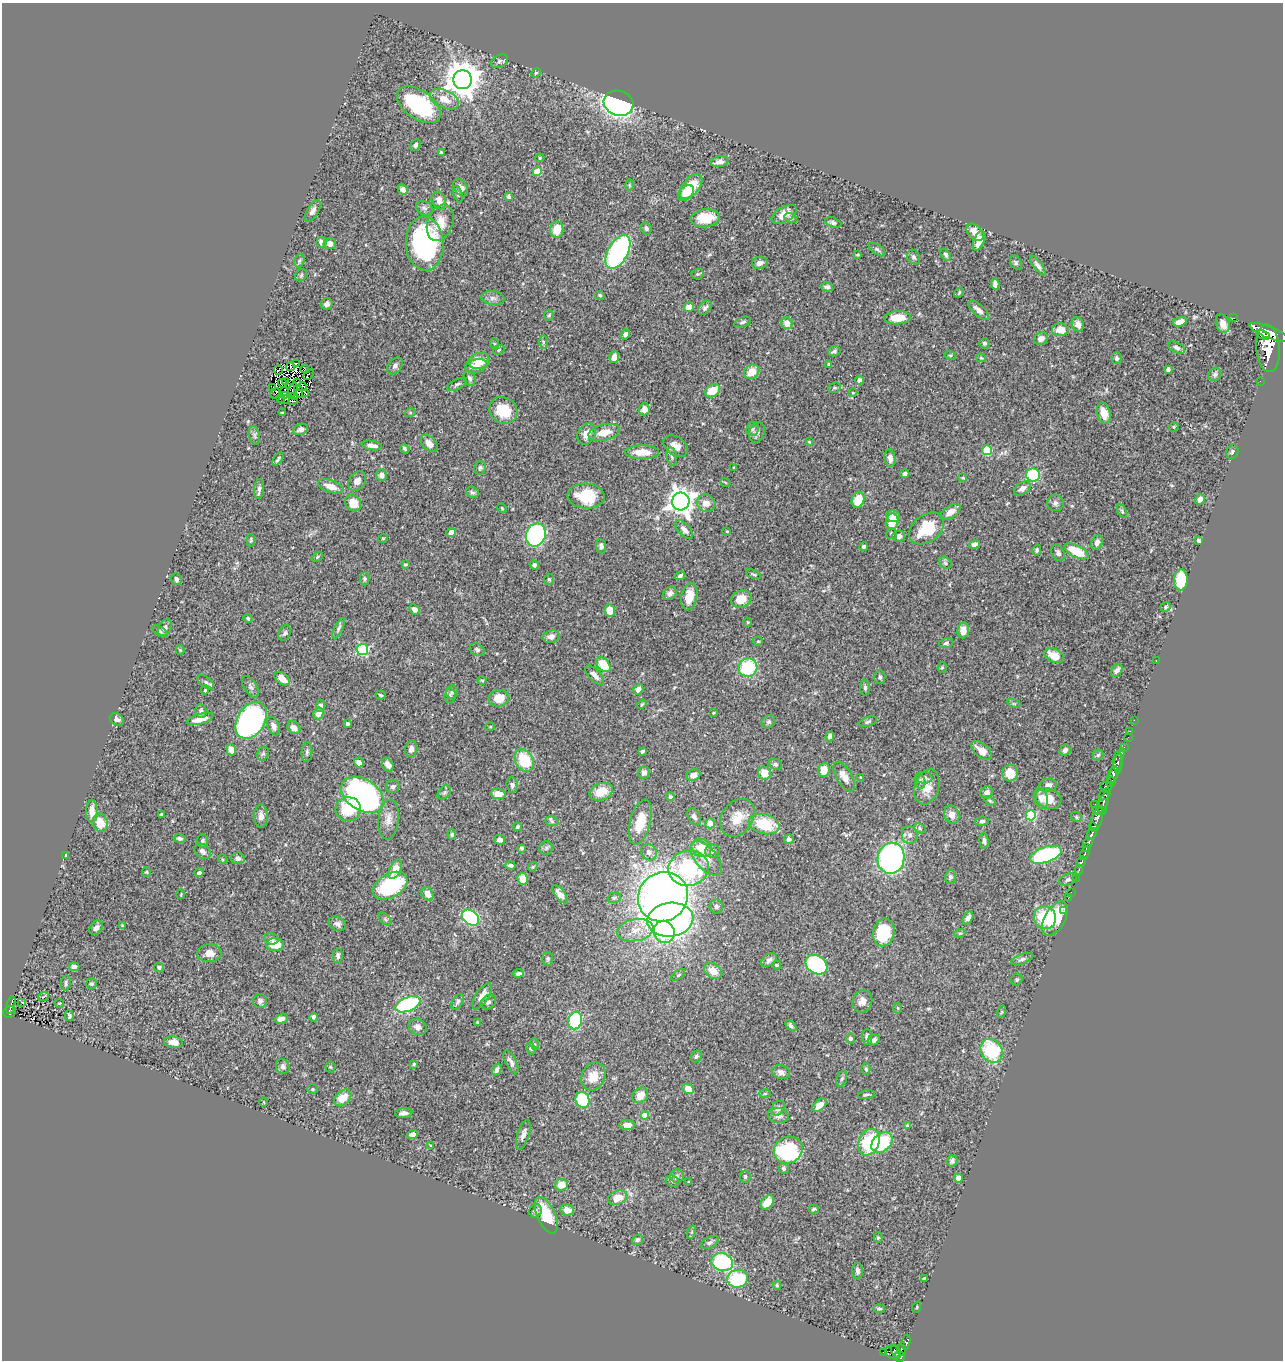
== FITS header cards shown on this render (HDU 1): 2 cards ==
NAXIS1  =                 1281
NAXIS2  =                 1358

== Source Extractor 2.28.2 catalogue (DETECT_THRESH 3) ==
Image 1281 x 1358 px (HDU 1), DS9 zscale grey, 1 PNG px = 1 image px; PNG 1285 x 1362 px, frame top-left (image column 1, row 1358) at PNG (2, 3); each listed source drawn as its Kron ellipse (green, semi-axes under 4 px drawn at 4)
Background 0.445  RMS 0.023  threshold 0.0685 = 3 sigma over >= 5 px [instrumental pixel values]
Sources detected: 472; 2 with non-positive FLUX_AUTO (blend fragments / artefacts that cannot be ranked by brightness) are neither listed nor drawn; the other 470 listed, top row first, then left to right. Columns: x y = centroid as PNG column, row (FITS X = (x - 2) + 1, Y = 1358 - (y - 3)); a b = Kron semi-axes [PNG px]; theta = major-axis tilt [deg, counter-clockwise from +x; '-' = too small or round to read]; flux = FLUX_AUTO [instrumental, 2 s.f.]
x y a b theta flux
499 61 9 6 29 4.2
536 73 5 4 - 1.8
463 80 9 9 - 3500
444 99 15 9 -24 20
619 103 15 12 -18 380
419 105 25 14 -35 110
416 145 6 4 64 3.5
441 153 4 3 - 3.7
540 158 5 4 - 1.8
720 162 9 5 10 7.5
537 171 4 4 - 30
629 185 5 3 - 1.6
691 186 14 8 50 49
461 188 10 6 -57 7.6
403 189 5 4 - 6.3
686 193 9 6 43 12
458 194 8 4 -72 2.8
509 196 4 3 - 2.3
439 200 9 7 -67 11
424 208 9 7 -25 5.1
313 211 12 5 58 7.8
784 214 14 7 30 18
705 218 14 9 7 31
791 218 7 4 -27 2.7
440 223 19 12 70 23
833 223 8 5 -19 3.8
646 228 6 5 - 3.4
557 229 8 6 81 29
975 232 10 6 -46 16
979 241 10 5 67 18
321 242 5 5 - 7.8
330 244 6 5 - 9.6
425 244 27 19 -86 240
877 249 9 5 -34 3.3
618 252 18 10 62 280
858 255 3 3 - 1.8
946 255 6 4 -57 3.4
914 257 7 6 - 3.5
299 261 7 5 72 2.9
760 263 8 6 15 7.4
1016 263 8 5 -61 3
1038 265 12 4 -54 6
697 274 6 5 - 2.7
301 275 7 5 47 2.2
995 284 6 4 -85 5.9
827 287 6 4 -15 4.4
959 293 6 3 63 1.5
600 295 5 4 - 2.1
493 298 11 7 -7 7.1
327 304 6 5 - 5.1
689 307 5 4 - 17
705 308 8 5 50 4.3
979 310 13 5 -41 9.2
549 315 5 4 - 2.3
898 318 13 6 4 31
1234 318 2 2 - 2.7
743 322 8 4 20 3.8
1180 322 7 4 16 10
787 323 6 5 - 14
1078 324 7 6 - 9.2
1223 324 9 6 -71 13
1060 330 8 6 0 18
1269 332 21 5 -22 1600
625 334 5 4 - 5.4
1263 335 7 4 -24 470
1041 339 7 6 - 8.3
543 342 7 4 -89 2.5
985 343 5 5 - 2.8
495 344 5 3 - 1.6
1177 347 9 5 -28 4.2
1268 348 24 11 -86 3000
499 350 6 4 22 2.1
834 351 6 5 - 3.5
950 355 6 3 -18 1.8
614 357 6 5 - 13
981 358 4 4 - 1.6
1117 358 6 5 - 3.3
479 361 10 8 13 28
296 363 3 2 - 1.7
829 364 3 2 - 1.5
395 366 9 6 50 5.4
476 366 11 7 11 11
291 367 4 2 - 0.25
305 369 4 2 - 1.8
1168 369 4 3 - 3.9
278 370 4 2 - 0.085
752 372 8 6 33 22
308 374 6 2 51 1.7
1215 374 7 6 - 3.6
469 378 8 5 -67 4.4
859 380 4 4 - 7.1
1260 381 2 2 - 6.2
286 382 2 2 - 0.34
283 383 5 3 - 0.028
297 383 4 2 - 0.35
457 384 11 5 28 3.9
302 387 5 3 - 0.66
273 388 2 2 - 0.34
834 388 6 5 - 2.5
293 390 7 3 76 0.7
299 391 6 4 -66 0.37
712 391 8 6 30 28
284 392 4 2 - 0.99
275 393 5 2 - 1.3
306 393 3 2 - 0.8
853 393 4 3 - 1.4
285 396 3 2 - 1.1
295 396 4 2 - 1.1
280 398 2 2 - 0.33
284 400 6 2 24 3.5
293 401 4 2 - 3
644 409 6 5 - 14
503 410 14 13 - 46
282 413 3 2 - 1.4
410 413 5 3 - 1.7
1104 413 11 6 -76 21
1174 427 5 4 - 1.8
301 429 7 5 24 6.2
752 429 7 6 - 3.6
604 432 16 8 13 22
757 432 10 7 71 6.8
586 434 11 8 63 12
254 435 10 5 -77 3.7
809 442 3 3 - 1.3
429 443 10 6 -46 11
372 445 10 4 -9 8.1
676 446 13 9 -36 13
405 449 5 3 - 3.2
987 450 5 5 - 71
642 452 17 7 0 25
1232 452 7 5 67 3.5
672 457 9 5 -80 4.2
890 458 9 5 -83 8.7
278 459 7 3 54 3.5
734 467 3 2 - 1.7
480 468 7 5 62 3.3
905 474 4 4 - 3.6
381 475 5 5 - 9
1033 475 7 6 - 100
963 478 4 3 - 1.4
357 481 10 8 53 10
725 482 5 3 - 1.3
331 486 13 6 -19 17
1022 488 9 6 33 8.2
259 489 10 5 85 4.3
472 492 6 5 - 3.2
586 496 18 12 -3 60
1200 499 5 4 - 6.4
858 500 8 6 71 29
681 501 9 9 - 1600
353 503 9 7 -53 24
706 503 9 8 - 12
1055 503 8 8 - 5.2
502 508 5 4 - 1.6
1122 511 7 4 -64 2.7
951 512 11 6 34 15
893 516 7 5 -12 24
892 522 8 6 81 27
927 528 19 13 37 60
684 529 12 6 -46 7.3
727 531 3 2 - 1.2
451 532 5 4 - 11
892 534 5 5 - 2.9
536 535 11 9 70 250
899 536 6 5 - 6.5
383 538 5 3 - 1.2
251 540 6 4 84 2
1198 540 3 3 - 2.4
1097 542 8 5 68 7.1
975 544 5 4 - 8
601 546 7 5 -85 5.1
864 547 4 4 - 4.5
1037 550 5 4 - 3.2
1076 551 13 6 -28 45
1058 553 9 6 -63 5.2
317 557 6 4 37 2.3
945 563 7 5 -46 3.8
405 565 4 3 - 1.7
534 565 5 4 - 3.6
753 574 8 3 -23 2
680 576 5 4 - 3.2
176 579 6 5 - 4
364 579 6 5 - 2.7
549 579 5 4 - 2.1
1181 580 10 7 86 65
670 593 7 6 - 6.4
689 597 14 7 78 22
741 599 10 8 25 28
1166 607 5 4 - 2.3
414 609 6 4 -43 7
610 610 6 5 - 26
248 618 4 4 - 2.3
748 622 4 4 - 1.6
165 628 9 6 61 5.2
339 628 11 4 65 3.4
963 630 8 5 83 11
160 631 9 4 -34 3.4
285 633 8 5 64 3.7
551 636 8 6 15 7.2
758 641 5 4 - 1.8
946 643 7 5 16 2.8
363 649 5 5 - 140
180 650 4 4 - 1.4
477 650 8 6 -29 3.5
1054 656 10 6 -25 20
1156 660 3 2 - 24
603 665 8 5 -47 39
748 667 9 9 - 84
942 667 5 4 - 1.8
1117 670 7 5 55 5.6
595 675 12 5 -46 8.2
880 677 7 5 -87 3.7
282 678 9 5 -36 21
482 680 4 4 - 1.7
206 682 9 5 -38 4
250 687 12 6 -57 4.8
865 688 8 5 -89 3.2
638 689 5 4 - 7.9
205 690 5 4 - 2
452 692 7 6 - 3.6
381 695 5 3 - 2.3
450 696 7 5 87 3.2
499 698 10 8 8 23
642 704 5 3 - 1.4
1014 704 7 4 -19 2.3
321 706 6 4 89 5.1
201 711 7 5 -80 4.5
318 713 6 5 - 15
713 713 3 2 - 1.2
117 719 8 5 -31 6.6
200 719 13 5 16 18
251 720 20 13 58 400
1134 720 2 2 - 7.9
768 722 7 6 - 3.4
868 722 9 4 20 3.3
347 724 4 3 - 2.9
273 726 10 6 -64 7.5
490 727 4 3 - 1.3
294 728 7 5 -43 8.9
1130 731 2 2 - 6.3
830 736 5 4 - 4.6
1128 737 2 2 - 4.7
1124 747 3 2 - 19
411 749 8 6 77 7.2
231 750 5 5 - 19
981 750 12 6 -42 14
1065 750 6 5 - 5.8
642 751 4 3 - 3.4
307 752 10 5 86 4
263 754 7 5 67 3.1
1098 755 5 5 - 2.6
524 760 12 8 -62 60
359 762 5 4 - 9
1118 763 11 4 -89 230
775 764 7 5 -23 3.3
388 765 7 5 -59 12
1116 768 21 4 69 290
824 770 7 5 84 20
644 773 6 5 - 5.4
764 773 6 6 - 23
1010 773 8 7 - 22
693 775 7 5 23 10
1113 775 9 5 70 300
844 777 16 7 -59 16
861 777 3 2 - 1.2
924 778 8 5 0 5
920 781 7 5 -72 3.4
1111 782 5 3 - 110
512 785 7 6 - 4.7
1048 785 9 6 8 6.7
393 787 7 6 - 4.5
927 787 18 12 73 23
1106 787 6 3 -22 70
444 792 8 5 50 3.2
601 792 12 8 22 27
987 793 6 6 - 7.3
498 794 7 5 -7 18
1105 794 7 5 41 190
362 795 23 15 -32 500
670 797 4 4 - 3.3
1041 798 10 7 -76 8.2
1048 799 13 10 -20 22
990 801 6 4 -30 2.1
1104 802 11 3 71 190
1095 804 2 2 - 5.5
348 809 12 12 - 60
1100 810 7 4 -6 200
92 811 11 5 90 14
161 814 3 2 - 1.9
952 815 9 7 -70 12
1031 815 5 5 - 100
261 816 11 7 -89 9.4
694 817 9 6 -59 5.3
1076 817 6 4 -49 2.3
737 818 20 15 55 28
388 819 20 10 84 15
1097 819 12 5 74 290
552 821 7 5 -7 2.8
982 821 7 4 6 3.4
640 822 23 10 75 34
100 823 9 7 -72 26
710 823 5 5 - 16
764 824 15 10 -14 70
517 827 4 3 - 2.4
1093 827 5 4 - 380
920 828 6 5 - 2.8
452 834 5 4 - 2.4
1092 834 6 3 58 310
910 835 9 8 - 6.1
180 838 6 4 -8 4.3
789 839 5 5 - 4.2
500 840 6 4 -8 4.8
202 841 7 5 88 3.3
984 841 8 4 -86 4.3
1088 843 6 4 56 280
1087 847 3 2 - 170
522 848 4 3 - 2.8
546 848 7 6 - 3.2
701 848 10 8 -32 27
203 851 9 6 -41 5.7
712 851 7 6 - 4.8
649 852 8 7 - 7.2
1085 853 7 3 68 230
66 855 3 3 - 1.8
1046 855 16 7 19 180
238 858 7 6 - 5.9
706 858 20 10 -50 21
891 858 15 13 79 350
222 859 5 3 - 1.4
1081 862 5 3 - 200
510 865 5 3 - 4
533 867 5 4 - 1.9
688 868 20 18 13 190
395 869 10 5 62 18
1079 870 5 3 - 68
146 872 5 4 - 1.6
199 873 5 4 - 3.9
950 877 6 5 - 3.8
1076 878 2 2 - 8.4
523 879 6 5 - 25
1068 879 9 5 21 3.2
390 886 19 12 30 140
1071 892 2 2 - 3.2
181 894 4 2 - 1.2
427 894 7 5 -61 12
560 894 11 5 -52 11
663 897 26 24 40 1300
614 898 7 5 15 2.9
1068 898 2 2 - 2.7
716 906 7 6 - 3.9
1064 911 3 3 - 4.2
1045 917 11 11 - 67
470 918 9 7 -38 140
968 918 7 4 60 6.4
385 919 7 4 -46 2.9
1055 919 19 10 61 70
670 920 23 17 7 490
337 924 9 6 -27 5.9
122 926 4 3 - 1.5
96 928 8 5 51 5.9
635 930 18 11 9 23
664 932 11 10 - 73
884 932 14 10 77 69
960 933 6 3 18 1.7
271 939 7 5 -15 4.6
275 945 9 6 -2 36
209 953 12 9 4 12
338 956 7 5 -89 4.8
548 959 7 5 89 3.1
1022 959 11 5 21 4.8
769 960 8 5 37 5
777 965 4 3 - 2.2
816 965 11 9 -32 180
74 967 5 4 - 6.6
159 967 5 4 - 3.3
713 971 10 7 -32 19
518 973 5 4 - 4.7
678 975 8 4 36 2.4
1017 979 6 5 - 2.7
66 983 7 5 83 3.4
91 984 5 5 - 3.3
482 996 15 6 57 11
43 997 5 3 - 1.4
260 1001 7 7 - 4.3
862 1001 11 9 67 10
22 1002 3 3 - 2.6
458 1002 9 5 59 3.8
488 1002 8 6 39 4.7
59 1003 5 3 - 1.2
408 1004 13 7 23 150
11 1005 9 3 75 78
898 1008 5 3 - 1.6
10 1012 6 5 - 88
1001 1012 6 4 70 2
69 1016 5 3 - 2.2
313 1017 5 4 - 3.9
281 1019 7 4 17 7.1
575 1020 9 7 76 90
477 1022 4 3 - 1.2
791 1026 7 4 -47 3.5
417 1027 9 8 - 8.4
867 1037 7 5 -88 5.6
850 1038 5 4 - 4.7
874 1040 6 5 - 5
173 1042 9 5 -8 12
535 1044 6 3 -70 1.6
531 1048 6 4 -64 2
992 1051 12 10 -54 98
696 1056 6 5 - 3.1
511 1062 12 5 -62 6.7
414 1064 4 4 - 1.8
283 1067 8 6 -64 4.8
330 1067 5 5 - 1.8
866 1069 6 4 -87 2.8
497 1070 6 4 60 4.5
781 1072 9 7 -17 7.8
593 1076 14 11 66 24
842 1079 8 5 69 3.1
313 1089 5 5 - 1.9
688 1089 6 4 -29 25
765 1094 5 3 - 1.5
640 1095 8 7 - 16
866 1095 9 3 7 2.9
343 1098 10 7 42 23
582 1100 8 7 - 79
264 1102 4 3 - 1.1
819 1105 8 5 41 14
778 1108 8 6 56 6
404 1113 9 5 5 5.8
645 1115 4 4 - 27
778 1116 10 7 -10 8.2
627 1125 8 5 -1 11
907 1125 3 3 - 1.4
412 1134 5 4 - 7.8
523 1135 15 6 72 8.1
869 1142 14 10 67 76
882 1142 12 8 44 86
431 1146 4 2 - 1.4
788 1150 14 13 - 160
952 1161 5 5 - 3.5
784 1168 5 5 - 3.3
677 1176 7 6 - 4.5
745 1176 6 5 - 3.2
958 1178 4 4 - 20
673 1181 7 5 -19 3.7
688 1182 4 2 - 1
561 1185 6 6 - 19
618 1198 10 6 21 22
767 1202 8 5 49 21
814 1209 5 4 - 2.5
567 1210 7 5 -12 15
535 1211 7 6 - 4.2
546 1215 20 9 -66 53
692 1232 7 4 70 2.3
878 1238 5 4 - 1.9
638 1240 5 4 - 3.5
710 1243 9 5 26 4.3
722 1262 11 9 -16 130
858 1271 8 5 90 4.3
924 1278 4 3 - 1.7
737 1279 10 9 - 87
777 1285 4 3 - 2.1
917 1307 5 3 - 1.3
879 1309 6 4 0 2.5
906 1342 7 4 79 110
901 1350 6 4 -66 110
896 1351 7 3 -65 150
883 1352 3 2 - 10
892 1352 7 6 - 210
900 1357 5 5 - 230
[2 non-positive-flux detections neither listed nor drawn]